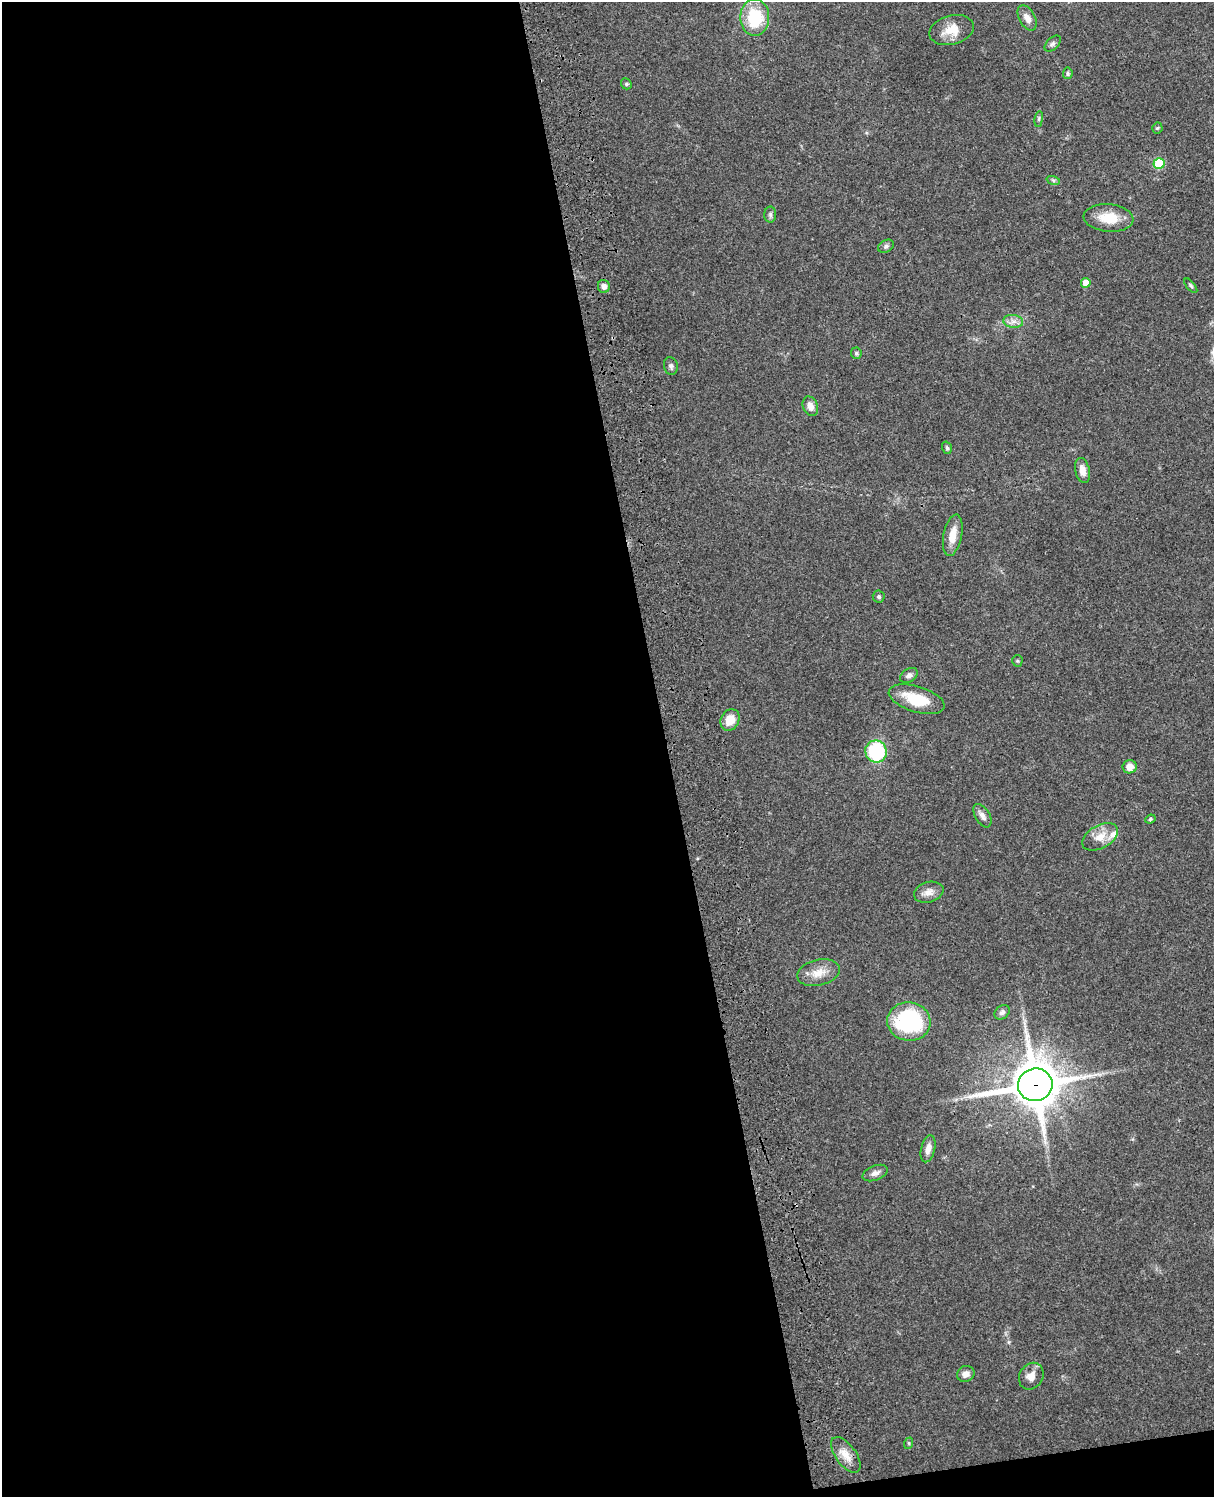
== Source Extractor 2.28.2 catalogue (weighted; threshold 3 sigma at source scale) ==
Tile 9 of 4 x 3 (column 1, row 3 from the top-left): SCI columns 119-1330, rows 164-1658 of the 5088 x 4926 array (HDU 1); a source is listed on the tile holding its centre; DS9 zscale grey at full resolution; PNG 1216 x 1499 px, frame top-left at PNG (2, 2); each listed source drawn as its Kron ellipse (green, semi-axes under 4 px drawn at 4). Shown black and unused: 56% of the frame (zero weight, under 3 of 4 exposures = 6% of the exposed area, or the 3 px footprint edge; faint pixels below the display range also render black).
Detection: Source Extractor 2.28.2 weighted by HDU 2 'WHT'; one run over the whole footprint, this tile lists its part. Background 0.0793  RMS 0.0058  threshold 0.0261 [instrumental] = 3 sigma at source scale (4.5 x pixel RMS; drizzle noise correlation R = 1.50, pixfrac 1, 0.05/0.05 arcsec/px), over >= 5 px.
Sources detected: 45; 1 inside a brighter listed object's ellipse — not listed separately; the other 44 listed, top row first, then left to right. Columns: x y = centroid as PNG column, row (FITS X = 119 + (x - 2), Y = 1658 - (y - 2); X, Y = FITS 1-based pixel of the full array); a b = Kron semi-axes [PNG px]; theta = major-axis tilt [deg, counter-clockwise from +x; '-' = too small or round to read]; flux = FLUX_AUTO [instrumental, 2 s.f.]
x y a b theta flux
755 17 18 14 -89 28
1027 18 14 8 -61 4.1
951 30 23 14 15 10
1053 44 10 6 45 1.6
1068 73 6 5 - 1.1
626 84 6 5 - 0.89
1039 119 8 4 82 0.9
1157 128 5 5 - 0.8
1159 164 5 5 - 26
1053 180 7 4 -18 1
770 214 8 6 -89 1.4
1109 218 25 13 -5 13
886 246 8 6 29 1.5
1086 283 5 5 - 7.7
604 286 6 6 - 2.8
1191 286 9 3 -50 0.87
1013 321 10 6 -7 2.8
856 353 5 5 - 0.95
671 366 9 7 -76 1.8
810 406 10 7 -68 3.9
947 448 6 5 - 1.1
1082 470 12 7 -77 4.4
953 535 21 9 79 8.1
879 596 6 6 - 0.96
1017 661 5 5 - 0.81
909 675 9 6 32 2.1
917 699 29 13 -17 17
730 720 11 9 61 8.8
876 751 11 10 - 48
1130 767 7 6 - 4.7
982 816 13 7 -59 3
1150 819 5 4 - 0.81
1100 837 19 11 29 7.3
929 892 15 10 17 4.4
819 973 22 13 13 8.1
1002 1012 8 6 41 1.8
909 1022 22 19 -7 57
1035 1085 17 16 - 2200
928 1149 14 7 76 4.1
875 1173 13 7 22 2.9
966 1374 9 8 - 3
1031 1376 14 11 57 5.1
909 1443 6 4 72 0.69
846 1455 21 10 -54 6.8
Overlapping masked pixels (flux is a lower limit): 1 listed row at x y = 1035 1085